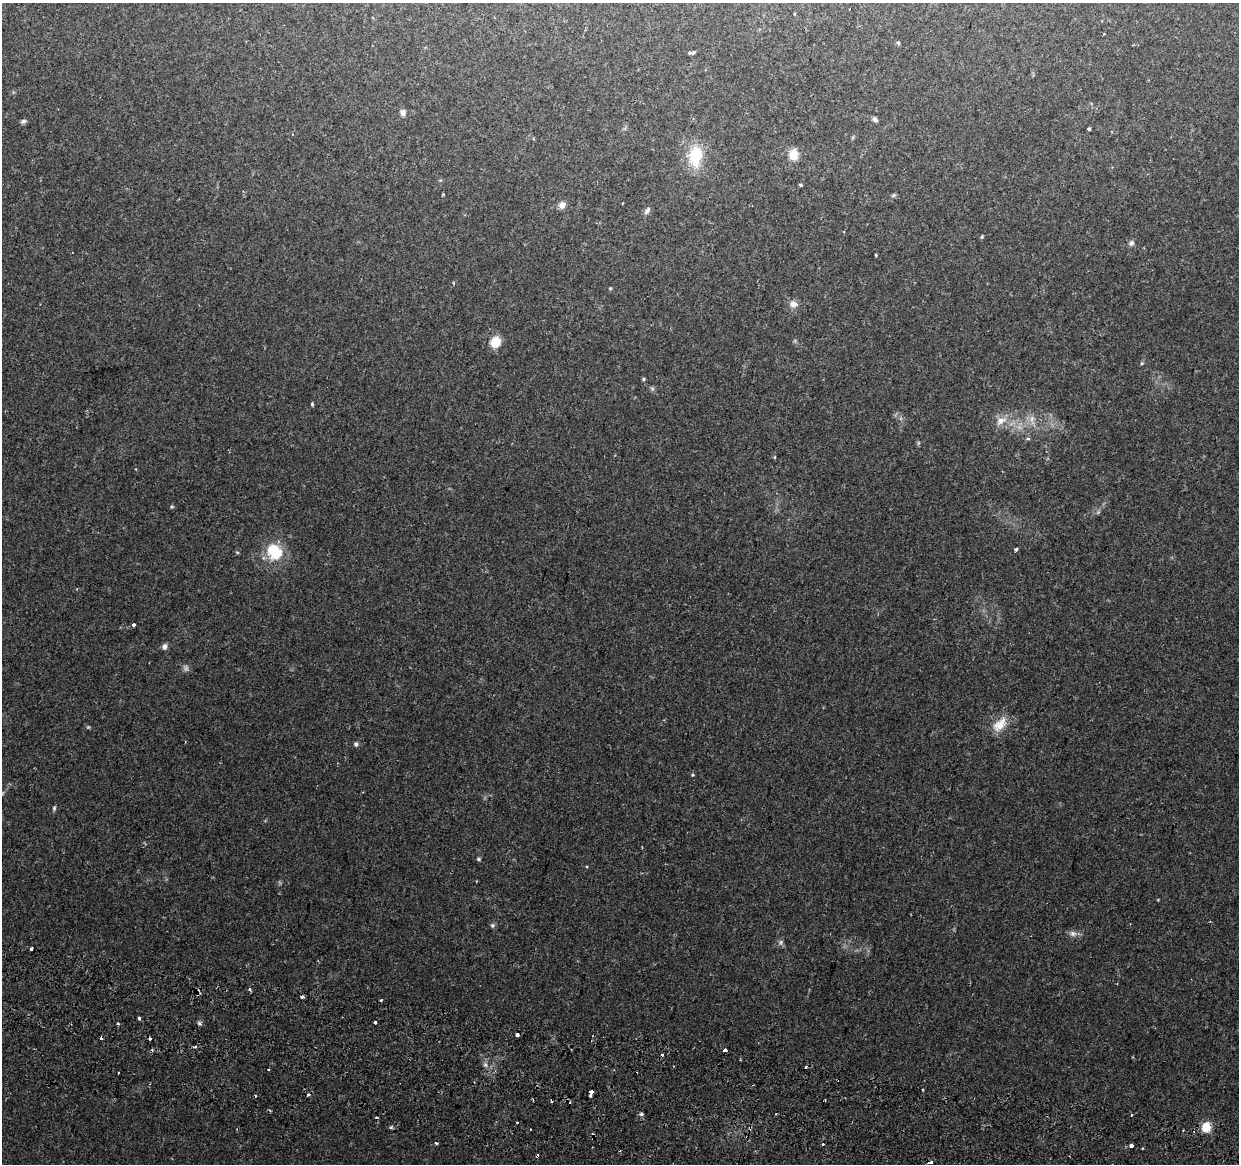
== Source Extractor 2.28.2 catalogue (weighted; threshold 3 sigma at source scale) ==
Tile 6 of 4 x 4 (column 2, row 2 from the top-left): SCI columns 1257-2493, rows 2656-3817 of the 4979 x 5250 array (HDU 1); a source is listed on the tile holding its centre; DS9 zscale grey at full resolution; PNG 1241 x 1166 px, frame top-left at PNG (2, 3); no overlay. Shown black and unused: <1% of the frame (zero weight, under 2 of 3 exposures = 3% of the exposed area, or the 3 px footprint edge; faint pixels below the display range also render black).
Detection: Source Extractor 2.28.2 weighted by HDU 2 'WHT'; one run over the whole footprint, this tile lists its part. Background 0.0313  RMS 0.0031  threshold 0.0141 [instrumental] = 3 sigma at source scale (4.5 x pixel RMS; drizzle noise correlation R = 1.50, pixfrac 1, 0.0396/0.0396 arcsec/px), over >= 5 px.
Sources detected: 87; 4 too faint to see at this stretch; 14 cosmic-ray / hot-pixel residue — not listed; the other 69 listed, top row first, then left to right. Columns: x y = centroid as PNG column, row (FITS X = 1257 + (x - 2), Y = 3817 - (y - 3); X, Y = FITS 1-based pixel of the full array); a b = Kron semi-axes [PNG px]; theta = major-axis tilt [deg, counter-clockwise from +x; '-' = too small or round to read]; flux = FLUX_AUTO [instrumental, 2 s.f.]
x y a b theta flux
794 14 4 3 - 0.27
898 43 5 4 - 0.52
693 52 4 3 - 0.71
689 53 3 3 - 1.2
403 112 9 7 -86 1.1
875 119 7 5 -38 0.89
23 121 8 5 14 0.74
1089 129 3 3 - 2.3
793 154 12 10 -85 4.3
695 156 24 15 84 12
800 185 4 4 - 0.44
443 194 3 2 - 0.31
893 195 7 5 22 0.53
562 205 9 8 - 1.7
647 211 11 6 58 1.2
982 237 4 3 - 0.41
1131 243 7 6 - 1
876 255 3 3 - 0.28
453 283 4 3 - 0.31
610 288 5 4 - 0.34
793 304 12 9 -13 2
495 342 10 9 - 6.8
1142 363 5 4 - 0.42
643 379 4 3 - 0.43
312 404 4 3 - 0.49
1032 419 11 6 -89 1.8
1001 421 19 10 31 3.5
1028 439 6 3 -2 0.42
918 443 6 4 71 0.39
775 457 4 3 - 0.39
172 507 5 3 - 0.35
1016 549 4 3 - 1.4
237 552 6 3 -19 0.34
274 552 22 19 -57 11
134 625 4 3 - 1.2
165 646 8 6 78 1.1
1000 725 23 13 43 5.3
356 744 6 5 - 0.75
692 775 4 4 - 0.33
54 808 6 5 - 0.51
479 859 6 4 -16 0.45
492 925 6 6 - 0.67
1073 933 10 8 -21 1.4
781 942 8 7 - 0.9
31 949 3 3 - 1.1
250 990 3 3 - 1.2
302 997 4 3 - 1.1
381 1000 3 3 - 0.57
139 1018 3 3 - 1.8
375 1022 3 3 - 6
199 1023 5 5 - 0.63
118 1024 3 3 - 0.84
517 1034 4 3 - 1.7
195 1047 5 3 - 0.46
725 1050 4 3 - 0.93
485 1065 8 6 -87 1
268 1069 2 2 - 0.33
118 1073 3 3 - 0.75
592 1091 4 3 - 2.2
591 1096 3 3 - 1.3
641 1114 3 3 - 2.2
1131 1115 3 3 - 0.27
517 1122 3 2 - 0.51
391 1127 4 4 - 0.74
1206 1127 5 5 - 21
593 1135 4 4 - 0.45
436 1144 3 3 - 1.3
1131 1146 3 3 - 7.3
929 1162 6 3 33 1.6
Overlapping masked pixels (flux is a lower limit): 4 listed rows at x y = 517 1034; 1206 1127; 593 1135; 929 1162
Isophote crosses this tile's border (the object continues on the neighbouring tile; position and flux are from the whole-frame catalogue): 1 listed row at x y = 929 1162